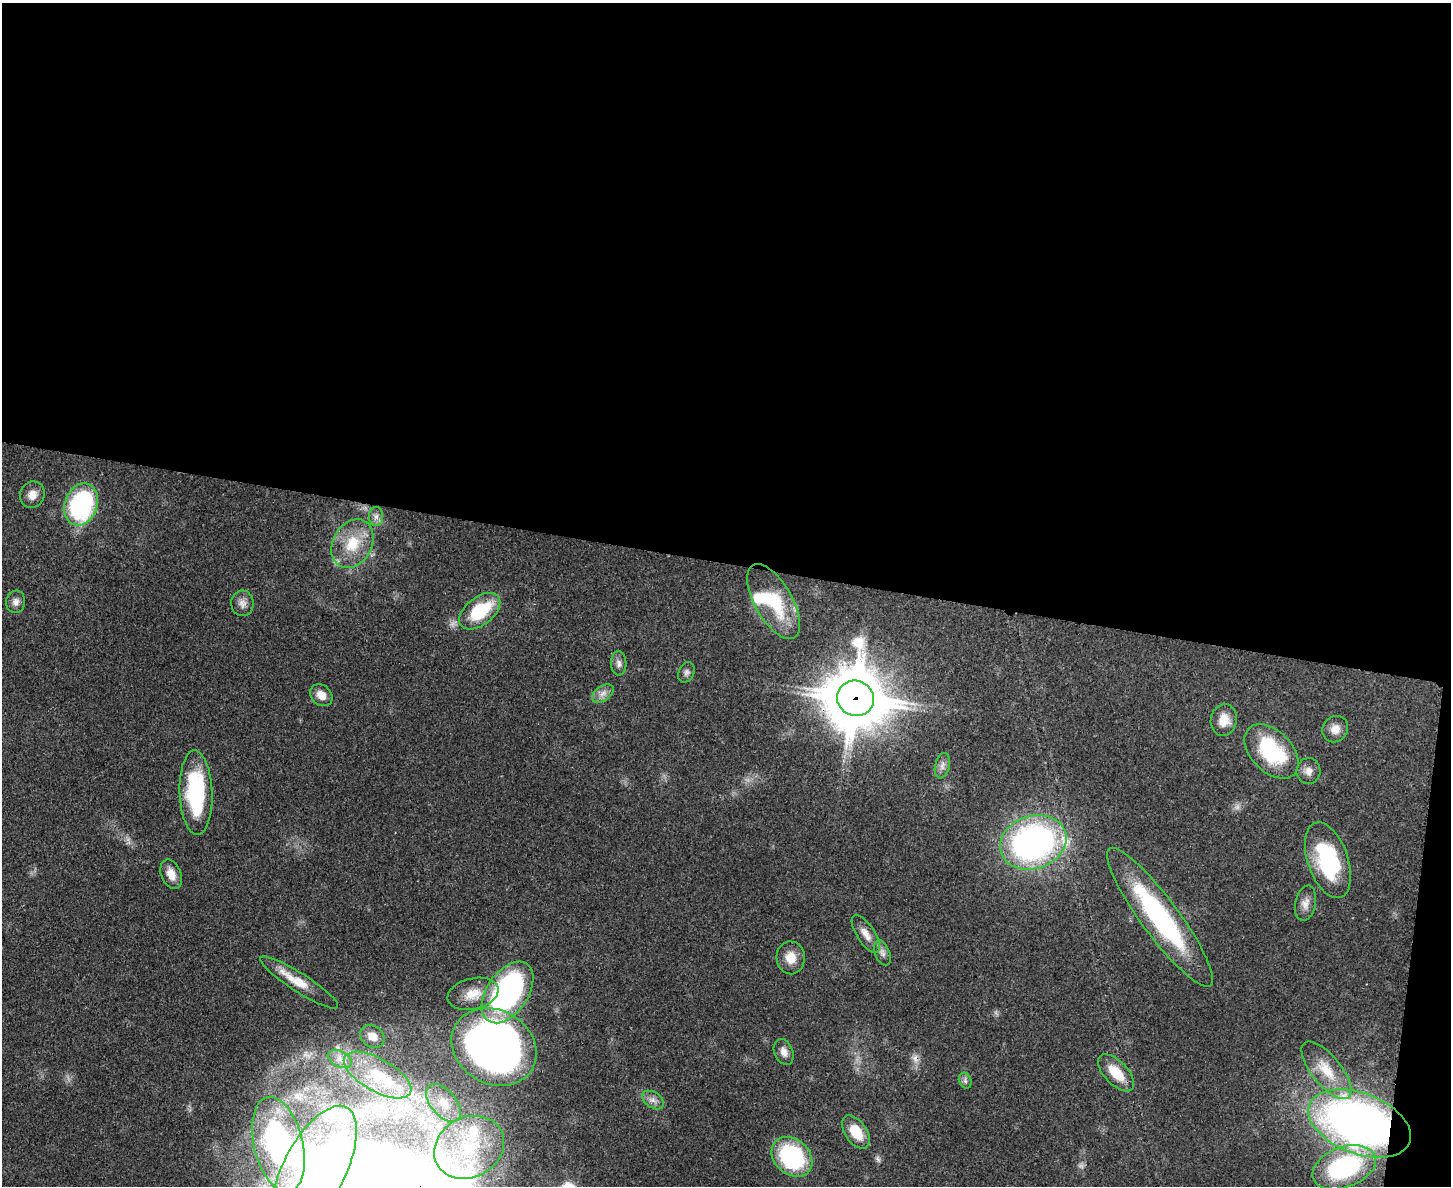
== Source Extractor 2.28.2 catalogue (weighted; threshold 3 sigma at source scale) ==
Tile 3 of 3 x 4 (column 3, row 1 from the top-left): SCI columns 3224-4672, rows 3572-4755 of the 4875 x 4778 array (HDU 1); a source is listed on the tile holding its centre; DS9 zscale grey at full resolution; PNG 1453 x 1188 px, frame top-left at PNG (2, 3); each listed source drawn as its Kron ellipse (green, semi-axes under 4 px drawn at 4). Shown black and unused: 48% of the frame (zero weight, under 3 of 4 exposures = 7% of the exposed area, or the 3 px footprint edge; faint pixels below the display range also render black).
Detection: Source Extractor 2.28.2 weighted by HDU 2 'WHT'; one run over the whole footprint, this tile lists its part. Background 0.441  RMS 0.0079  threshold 0.0357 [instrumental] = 3 sigma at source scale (4.5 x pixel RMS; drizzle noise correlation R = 1.50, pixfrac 1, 0.05/0.05 arcsec/px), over >= 5 px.
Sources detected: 52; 2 too faint to see at this stretch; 1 inside a brighter object's white glare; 1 cosmic-ray / hot-pixel residue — neither listed nor drawn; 1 inside a brighter listed object's ellipse — not listed separately; the other 47 listed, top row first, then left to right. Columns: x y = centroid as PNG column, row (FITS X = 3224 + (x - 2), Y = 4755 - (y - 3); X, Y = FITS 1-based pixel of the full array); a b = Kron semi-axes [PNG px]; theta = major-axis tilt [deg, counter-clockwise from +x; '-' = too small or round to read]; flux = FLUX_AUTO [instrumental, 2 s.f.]
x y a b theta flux
32 495 13 12 - 7.6
81 504 22 16 71 120
376 517 9 7 90 3.6
352 544 26 19 61 29
774 601 42 19 -60 42
16 602 11 9 82 4.3
242 603 13 11 -88 5.6
480 611 24 14 38 47
619 663 12 7 -88 3.7
686 672 11 7 66 3
603 693 12 7 35 4.9
321 695 12 9 -43 7.3
855 698 19 17 -22 7200
1224 720 16 13 81 12
1335 729 14 12 50 7.6
1271 751 32 20 -45 68
942 766 13 7 77 4.3
1308 771 13 12 - 5.8
196 793 42 16 -88 79
1033 842 34 26 18 280
1328 860 39 20 -71 74
171 874 15 10 -66 8.5
1305 903 18 10 78 6.5
1160 917 85 18 -53 130
866 934 22 9 -57 7.8
882 953 13 7 -68 3.9
791 958 16 14 -87 12
299 983 46 9 -33 18
507 992 34 20 56 210
473 994 26 15 13 15
372 1037 13 10 -40 7.5
494 1047 44 37 -30 740
784 1052 13 9 -66 5.4
340 1059 13 8 -27 5.9
1326 1070 35 14 -51 23
1116 1073 23 11 -46 19
378 1075 37 16 -29 33
965 1081 8 6 -70 2.2
653 1100 12 7 -34 4.7
443 1103 22 12 -49 15
1360 1123 54 30 -21 570
856 1132 18 11 -56 19
278 1144 48 24 -76 140
469 1147 36 30 28 72
792 1157 22 17 -42 91
1344 1167 33 20 20 110
314 1170 70 31 63 190
Overlapping masked pixels (flux is a lower limit): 4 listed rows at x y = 855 698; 1160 917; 1116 1073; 1360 1123
Isophote crosses this tile's border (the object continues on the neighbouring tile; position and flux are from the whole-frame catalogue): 1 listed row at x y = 314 1170
Unlisted compact peaks at least as high as the median listed source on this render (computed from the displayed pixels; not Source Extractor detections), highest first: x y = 877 1158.